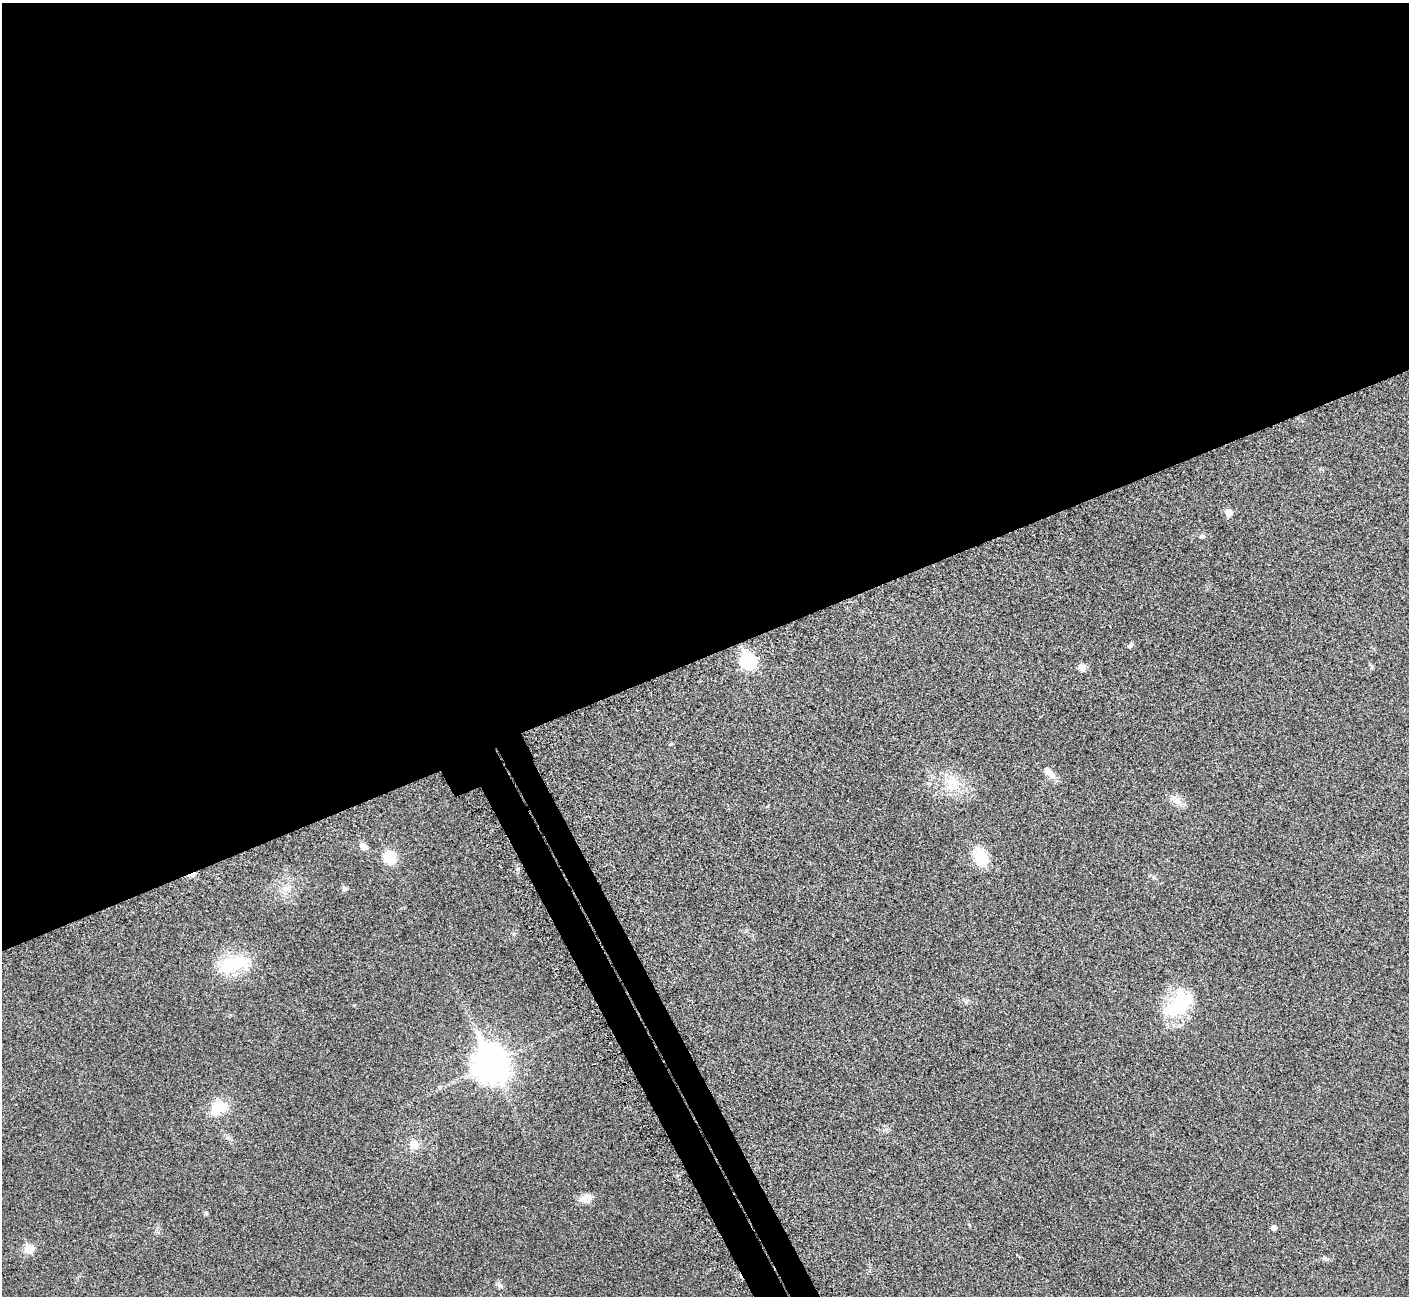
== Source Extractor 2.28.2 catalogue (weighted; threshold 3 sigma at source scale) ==
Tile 2 of 4 x 4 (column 2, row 1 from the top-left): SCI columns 1500-2906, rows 4127-5420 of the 5816 x 5795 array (HDU 1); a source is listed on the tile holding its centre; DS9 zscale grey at full resolution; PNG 1411 x 1298 px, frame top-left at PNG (2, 3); no overlay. Shown black and unused: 53% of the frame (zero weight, under 3 of 5 exposures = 5% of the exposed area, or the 3 px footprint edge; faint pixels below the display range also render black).
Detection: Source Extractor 2.28.2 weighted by HDU 2 'WHT'; one run over the whole footprint, this tile lists its part. Background 0.0258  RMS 0.006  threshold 0.0271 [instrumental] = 3 sigma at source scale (4.5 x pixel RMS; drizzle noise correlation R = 1.50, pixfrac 1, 0.05/0.05 arcsec/px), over >= 5 px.
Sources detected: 25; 1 inside a brighter object's white glare — not listed; the other 24 listed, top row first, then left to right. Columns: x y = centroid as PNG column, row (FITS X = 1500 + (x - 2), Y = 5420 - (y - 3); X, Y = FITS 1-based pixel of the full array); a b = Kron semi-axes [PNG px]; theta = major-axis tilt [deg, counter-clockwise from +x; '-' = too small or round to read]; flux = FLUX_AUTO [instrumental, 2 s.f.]
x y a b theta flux
1229 513 8 8 - 3.5
1202 536 8 5 -1 1.2
1130 646 8 5 30 1.2
748 661 8 7 - 95
1082 667 9 7 -25 3.3
671 744 6 4 4 0.63
1049 773 17 9 -49 4.5
952 783 23 20 83 15
1176 800 19 9 -37 4.6
363 846 10 7 -38 3.1
980 856 23 14 -67 15
390 857 11 10 - 17
286 888 11 4 29 2.2
344 888 7 6 - 1.3
233 964 37 15 16 32
1179 1004 43 24 46 34
491 1063 14 11 -64 1100
220 1106 20 15 -7 12
414 1145 13 12 - 5.1
585 1198 18 10 15 4.5
206 1213 5 5 - 0.96
1274 1227 5 4 - 2.8
29 1249 6 5 - 17
499 1285 7 4 -19 1.2
Unlisted compact peaks at least as high as the median listed source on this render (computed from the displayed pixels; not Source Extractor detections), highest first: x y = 514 934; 966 1002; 1325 1258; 1153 877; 969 1224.